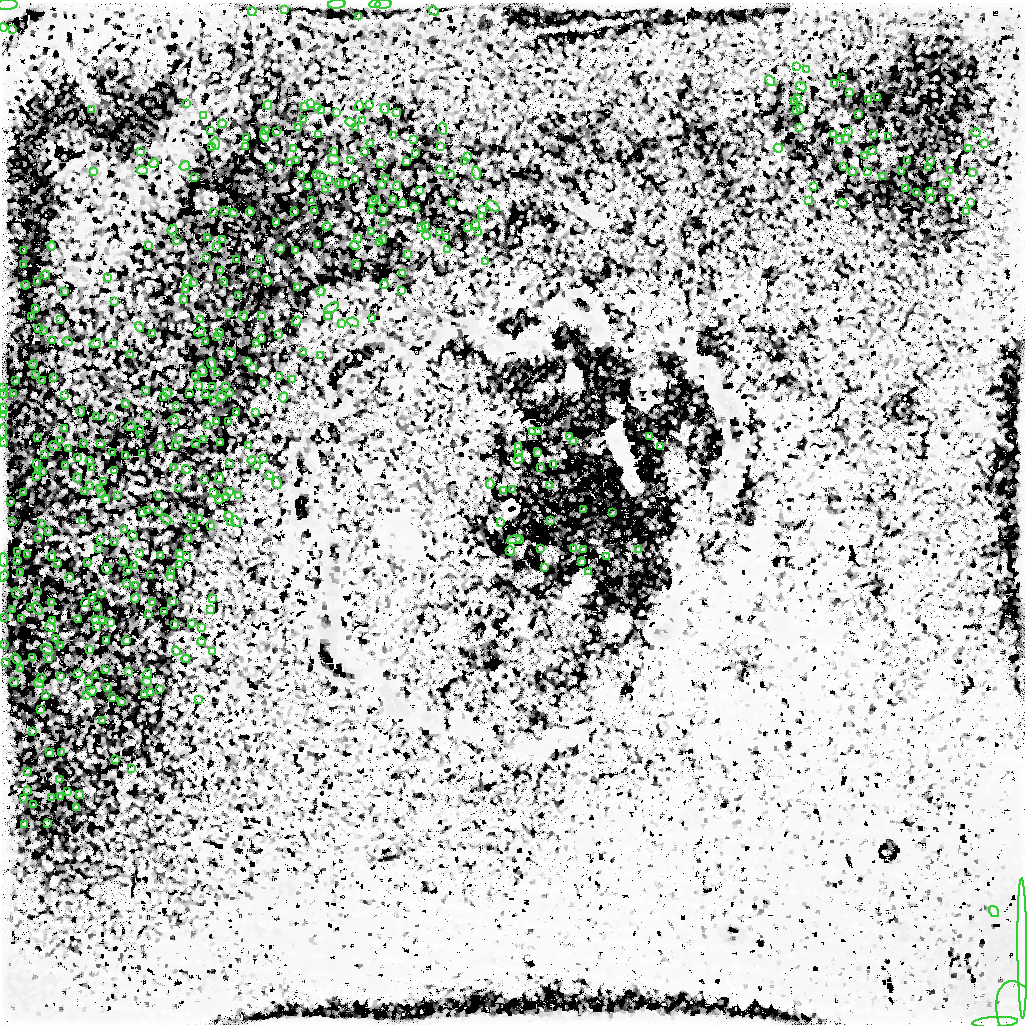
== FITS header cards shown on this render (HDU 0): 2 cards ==
NAXIS1  =                 1023
NAXIS2  =                 1022

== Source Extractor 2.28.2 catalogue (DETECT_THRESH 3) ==
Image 1023 x 1022 px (HDU 0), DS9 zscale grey, 1 PNG px = 1 image px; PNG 1027 x 1026 px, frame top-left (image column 1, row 1022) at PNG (2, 3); each listed source drawn as its Kron ellipse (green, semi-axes under 4 px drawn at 4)
Background -2930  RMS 920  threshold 2770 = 3 sigma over >= 5 px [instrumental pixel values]
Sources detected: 1651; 1075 with non-positive FLUX_AUTO (blend fragments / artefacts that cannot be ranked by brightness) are neither listed nor drawn; of the other 576, the 500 brightest by FLUX_AUTO listed and drawn (76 fainter detections omitted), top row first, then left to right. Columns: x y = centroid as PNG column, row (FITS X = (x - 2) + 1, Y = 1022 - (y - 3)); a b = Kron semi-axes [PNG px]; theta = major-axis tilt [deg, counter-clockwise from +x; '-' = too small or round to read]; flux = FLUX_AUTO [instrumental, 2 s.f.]
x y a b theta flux
337 4 9 2 4 1.3e+05
375 4 6 3 5 1.2e+05
383 4 8 3 5 1.7e+05
7 5 10 5 4 2.9e+05
284 10 4 2 - 7.3e+04
252 11 4 2 - 4.0e+04
434 11 5 2 - 4.9e+04
359 16 3 2 - 3.9e+04
3 27 4 2 - 6.9e+04
12 30 3 2 - 4.0e+04
797 67 3 2 - 4.7e+04
807 70 3 2 - 4.5e+04
843 78 3 2 - 7.4e+04
770 81 6 2 -61 5.7e+04
835 83 3 3 - 1.1e+05
801 87 6 2 -23 6.3e+04
850 93 2 2 - 6.4e+04
878 97 3 2 - 9.2e+04
797 99 4 2 - 5.6e+04
869 100 4 2 - 1.1e+05
794 102 3 2 - 4.6e+04
187 103 3 2 - 5.0e+04
311 103 4 2 - 6.0e+04
268 105 4 2 - 7.6e+04
369 105 4 2 - 3.9e+04
305 106 3 2 - 4.9e+04
359 106 5 2 - 8.1e+04
317 107 4 2 - 7.2e+04
801 108 3 2 - 5.4e+04
385 109 5 2 - 5.1e+04
92 110 3 2 - 5.8e+04
796 110 3 2 - 4.8e+04
321 111 4 2 - 8.4e+04
337 112 4 2 - 7.0e+04
397 112 4 2 - 7.2e+04
859 114 4 2 - 1.4e+05
203 115 3 2 - 6.6e+04
304 120 4 2 - 9.2e+04
363 121 3 2 - 9.5e+04
351 122 5 3 - 8.5e+04
222 124 4 2 - 4.2e+04
298 128 3 2 - 8.4e+04
356 128 3 3 - 4.6e+04
799 128 3 2 - 5.5e+04
443 129 6 2 -77 5.1e+04
211 130 3 3 - 7.5e+04
266 130 3 2 - 5.0e+04
849 131 4 2 - 1.0e+05
276 132 3 2 - 7.1e+04
976 133 4 2 - 5.9e+04
833 134 4 3 - 1.0e+05
873 134 2 2 - 8.6e+04
319 135 3 2 - 8.3e+04
264 136 6 2 -65 8.1e+04
393 136 3 2 - 9.3e+04
889 136 2 2 - 2.2e+05
246 138 3 2 - 8.1e+04
846 138 3 2 - 1.5e+05
413 139 3 2 - 3.9e+04
840 139 3 3 - 7.4e+04
370 143 3 2 - 5.7e+04
216 144 6 2 -77 1.1e+05
985 144 3 2 - 4.7e+04
211 146 3 2 - 5.3e+04
246 146 3 2 - 7.8e+04
440 147 3 2 - 9.3e+04
294 148 3 2 - 8.3e+04
778 148 5 4 - 5.9e+04
968 149 4 3 - 6.1e+04
872 150 3 2 - 2.4e+05
365 151 3 2 - 8.0e+04
141 152 4 2 - 7.2e+04
334 152 3 2 - 1.2e+05
415 153 4 2 - 8.1e+04
865 155 4 2 - 1.2e+05
467 157 3 2 - 8.2e+04
334 159 6 2 -11 1.3e+05
297 160 2 2 - 7.5e+04
351 160 3 2 - 4.3e+04
406 161 4 3 - 7.6e+04
907 161 3 2 - 8.8e+04
930 161 3 2 - 1.7e+05
465 162 3 2 - 9.9e+04
154 163 5 3 - 4.9e+04
290 163 3 2 - 1.4e+05
380 164 3 2 - 1.2e+05
185 166 5 2 - 7.3e+04
270 167 4 2 - 7.0e+04
843 167 3 2 - 7.9e+04
928 167 3 2 - 7.3e+04
439 169 3 2 - 1.0e+05
142 170 5 2 - 8.6e+04
853 171 3 2 - 1.6e+05
951 171 4 3 - 8.0e+04
93 172 3 2 - 5.9e+04
867 172 3 2 - 1.4e+05
901 172 3 2 - 1.5e+05
477 173 7 2 -77 4.7e+04
973 173 3 3 - 1.0e+05
450 174 3 2 - 7.5e+04
301 175 2 2 - 1.4e+05
317 175 4 2 - 1.1e+05
321 176 3 2 - 6.0e+04
882 177 3 2 - 1.0e+05
194 178 3 2 - 6.7e+04
329 179 4 2 - 1.3e+05
355 179 3 2 - 5.4e+04
386 179 2 2 - 6.3e+04
946 183 5 2 - 1.6e+05
340 184 4 2 - 3.8e+04
345 184 4 3 - 5.7e+04
381 184 3 2 - 8.7e+04
308 186 4 3 - 6.9e+04
397 186 4 2 - 1.7e+05
813 186 3 2 - 5.0e+04
905 188 4 2 - 1.0e+05
325 190 3 2 - 4.3e+04
419 190 3 3 - 7.5e+04
930 191 3 3 - 4.7e+04
917 192 2 2 - 7.9e+04
931 199 2 2 - 9.0e+04
950 199 3 3 - 5.2e+04
376 200 4 2 - 1.2e+05
393 200 4 3 - 8.2e+04
312 201 3 2 - 1.2e+05
808 201 3 2 - 3.7e+04
372 202 4 2 - 8.5e+04
452 202 4 3 - 1.3e+05
843 203 5 2 - 4.4e+04
970 203 4 2 - 3.7e+04
402 204 5 3 - 8.4e+04
493 206 7 2 -36 7.4e+04
415 207 4 2 - 1.3e+05
384 208 3 2 - 1.2e+05
372 210 2 2 - 9.5e+04
483 210 3 2 - 9.7e+04
226 211 3 2 - 8.4e+04
295 211 2 2 - 8.9e+04
314 211 3 2 - 1.3e+05
250 212 4 2 - 1.0e+05
966 212 4 2 - 6.0e+04
213 213 3 2 - 1.1e+05
233 213 3 3 - 1.1e+05
481 216 3 2 - 6.8e+04
276 222 3 2 - 1.5e+05
383 223 2 2 - 1.1e+05
475 225 3 2 - 1.0e+05
327 226 4 2 - 1.0e+05
426 226 3 2 - 9.1e+04
421 227 4 2 - 6.5e+04
468 228 3 2 - 1.0e+05
172 229 5 2 - 5.4e+04
371 231 3 2 - 1.3e+05
479 232 4 2 - 8.4e+04
439 233 3 2 - 7.1e+04
426 236 4 3 - 3.8e+04
447 237 3 2 - 7.5e+04
208 238 3 2 - 2.0e+05
358 238 4 2 - 9.9e+04
223 239 3 2 - 4.6e+04
383 240 4 2 - 4.3e+04
176 241 2 2 - 1.1e+05
379 243 3 2 - 8.7e+04
318 244 3 2 - 1.2e+05
148 245 3 2 - 7.9e+04
52 246 4 3 - 1.2e+05
355 246 5 3 - 5.5e+04
217 247 4 2 - 1.6e+05
280 248 4 2 - 8.9e+04
448 249 4 2 - 5.1e+04
296 250 3 2 - 1.7e+05
24 251 2 2 - 1.2e+05
408 254 3 2 - 8.9e+04
206 258 3 2 - 1.2e+05
237 260 3 2 - 2.8e+05
261 260 4 2 - 1.3e+05
486 262 4 2 - 3.7e+04
24 265 3 2 - 1.6e+05
357 265 3 2 - 1.2e+05
220 271 3 3 - 1.4e+05
403 273 3 2 - 4.7e+04
254 274 3 2 - 6.5e+04
46 275 4 3 - 6.8e+04
107 277 2 2 - 1.2e+05
267 280 4 3 - 1.7e+05
187 281 6 2 70 9.3e+04
38 282 4 2 - 1.8e+05
194 283 2 2 - 6.9e+04
224 283 3 2 - 2.2e+05
384 284 5 2 - 6.1e+04
25 285 4 2 - 1.4e+05
298 288 4 2 - 1.2e+05
185 290 3 2 - 1.1e+05
402 290 3 2 - 6.3e+04
321 291 4 2 - 1.4e+05
65 292 3 2 - 1.0e+05
239 296 2 2 - 1.2e+05
184 300 4 3 - 6.9e+04
114 301 3 2 - 8.9e+04
36 308 3 2 - 2.5e+05
331 308 8 3 30 1.0e+05
230 313 3 3 - 1.6e+05
327 315 3 3 - 8.6e+04
244 316 4 2 - 1.5e+05
262 316 4 2 - 1.4e+05
31 317 3 2 - 1.4e+05
372 318 3 2 - 1.0e+05
61 319 3 2 - 2.3e+05
201 320 4 3 - 8.1e+04
297 321 5 2 - 1.3e+05
353 322 6 2 -24 3.9e+04
342 323 3 2 - 7.3e+04
140 327 5 2 - 1.2e+05
38 329 4 2 - 2.3e+05
43 330 3 2 - 7.8e+04
200 332 6 2 25 6.0e+04
219 332 4 2 - 4.4e+04
153 334 3 2 - 1.3e+05
279 334 3 2 - 6.6e+04
218 337 3 2 - 1.4e+05
261 338 3 2 - 2.3e+05
52 340 4 2 - 1.8e+05
206 341 3 2 - 1.4e+05
68 342 5 2 - 4.5e+04
95 343 6 2 15 2.1e+05
114 343 4 3 - 1.7e+05
256 343 3 2 - 7.6e+04
231 353 5 2 - 5.9e+04
303 353 3 2 - 5.9e+04
131 355 3 2 - 1.1e+05
321 356 3 2 - 6.2e+04
248 361 3 3 - 2.0e+05
211 363 5 3 - 1.8e+05
33 364 4 2 - 5.9e+04
253 368 4 3 - 4.8e+04
203 371 5 3 - 7.0e+04
218 373 3 3 - 1.3e+05
35 375 3 2 - 9.1e+04
195 376 3 2 - 2.5e+05
279 376 3 2 - 9.5e+04
54 377 2 2 - 1.3e+05
42 380 3 2 - 8.5e+04
292 380 4 2 - 8.1e+04
16 381 4 2 - 4.4e+04
265 383 3 2 - 1.4e+05
198 385 3 3 - 9.4e+04
212 387 2 2 - 1.2e+05
226 387 4 2 - 9.3e+04
3 388 3 2 - 4.9e+04
146 391 4 3 - 4.2e+04
168 393 5 3 - 2.2e+05
229 393 2 2 - 1.0e+05
3 394 5 2 - 1.3e+05
13 394 3 2 - 9.7e+04
189 394 3 2 - 4.0e+05
65 395 3 2 - 3.5e+05
206 395 2 2 - 1.6e+05
163 397 3 2 - 1.7e+05
222 397 5 2 - 9.5e+04
283 397 5 2 - 1.1e+05
214 401 2 2 - 6.7e+04
125 403 4 2 - 1.2e+05
177 406 3 2 - 7.7e+04
3 409 5 3 - 1.0e+06
81 412 5 3 - 1.5e+05
255 412 3 2 - 6.4e+04
236 413 3 2 - 1.4e+05
3 415 4 2 - 4.1e+05
147 415 3 3 - 1.4e+05
97 416 3 2 - 1.9e+05
111 417 3 3 - 3.7e+05
174 420 4 2 - 1.1e+05
229 421 3 2 - 1.4e+05
216 422 4 2 - 1.3e+05
208 425 4 2 - 1.1e+05
130 427 5 2 - 1.6e+05
64 428 3 3 - 3.6e+05
140 429 2 2 - 2.7e+05
3 431 7 2 84 1.8e+05
538 431 3 2 - 7.2e+04
532 432 4 2 - 3.9e+04
141 435 3 2 - 3.2e+05
37 437 3 2 - 8.9e+04
570 437 3 2 - 1.3e+05
649 437 3 2 - 9.6e+04
179 438 3 2 - 7.4e+04
204 439 3 2 - 1.2e+05
60 440 4 3 - 1.8e+05
574 441 3 3 - 1.6e+05
3 443 4 2 - 2.1e+05
83 443 3 2 - 8.2e+04
220 443 3 2 - 1.3e+05
101 444 4 2 - 3.0e+05
196 444 3 2 - 1.2e+05
176 445 3 2 - 1.8e+05
55 446 6 2 -24 4.5e+04
160 446 4 2 - 2.0e+05
249 446 4 2 - 1.5e+05
518 446 3 2 - 5.6e+04
660 447 3 2 - 4.3e+04
68 449 4 2 - 2.4e+05
113 452 3 2 - 1.8e+05
518 452 3 2 - 9.7e+04
537 453 2 2 - 1.2e+05
45 454 3 2 - 3.0e+05
142 454 3 3 - 9.3e+04
125 455 3 2 - 3.1e+05
77 458 3 2 - 2.9e+05
263 458 3 2 - 1.0e+05
518 459 5 2 - 4.8e+04
252 460 4 2 - 6.2e+04
90 461 4 2 - 3.1e+05
36 463 3 2 - 3.4e+05
229 463 3 2 - 5.7e+04
66 465 2 2 - 1.6e+05
553 465 4 2 - 1.5e+05
256 466 4 2 - 1.1e+05
92 468 3 2 - 2.1e+05
173 468 3 2 - 1.3e+05
541 468 3 2 - 1.7e+05
186 469 4 3 - 8.7e+04
38 470 2 2 - 1.6e+05
43 471 3 2 - 5.7e+04
115 471 3 2 - 4.2e+04
36 476 2 2 - 2.9e+05
269 476 3 2 - 7.1e+04
77 478 4 2 - 2.0e+05
219 478 5 2 - 2.4e+05
204 479 3 2 - 8.3e+04
104 482 4 2 - 9.2e+04
277 483 6 2 -68 4.8e+04
490 484 4 2 - 4.1e+04
89 485 3 3 - 2.1e+05
549 486 3 2 - 1.8e+05
100 488 4 2 - 6.3e+04
179 489 3 2 - 9.8e+04
504 490 4 3 - 1.4e+05
513 490 3 2 - 1.5e+05
229 491 4 2 - 1.0e+05
23 492 3 2 - 1.6e+05
85 492 3 2 - 1.2e+05
214 493 3 2 - 1.4e+05
101 494 3 2 - 7.6e+04
238 495 4 3 - 1.1e+05
117 496 3 2 - 1.3e+05
159 496 4 3 - 4.4e+04
225 497 3 2 - 1.5e+05
106 499 4 4 - 7.3e+04
219 500 4 2 - 1.8e+05
11 502 3 2 - 2.6e+05
583 509 2 2 - 8.0e+04
148 510 3 2 - 1.2e+05
142 512 4 3 - 1.7e+05
159 512 4 3 - 2.1e+05
613 513 3 2 - 8.2e+04
228 516 4 2 - 1.0e+05
190 518 3 2 - 1.2e+05
200 518 3 2 - 1.0e+05
166 519 6 2 -42 5.2e+04
12 521 3 2 - 1.2e+05
82 521 4 3 - 1.0e+05
550 521 3 2 - 1.9e+05
230 522 3 2 - 8.0e+04
236 522 6 2 -52 4.0e+04
42 523 3 2 - 7.5e+04
500 523 3 2 - 8.4e+04
211 525 3 2 - 7.8e+04
195 526 3 2 - 1.1e+05
124 530 4 3 - 1.8e+05
49 531 4 2 - 1.1e+05
133 535 5 2 - 1.7e+05
38 538 4 3 - 8.3e+04
189 538 3 2 - 8.6e+04
101 539 3 2 - 3.4e+05
520 539 3 2 - 8.4e+04
514 540 7 2 12 8.3e+04
115 542 3 2 - 1.4e+05
99 548 3 3 - 2.4e+05
540 548 3 2 - 6.1e+04
574 549 2 2 - 1.7e+05
583 549 3 2 - 2.4e+05
639 549 2 2 - 9.0e+04
18 551 3 2 - 1.1e+05
510 551 4 2 - 5.8e+04
179 553 2 2 - 1.1e+05
28 554 4 2 - 2.1e+05
139 554 3 2 - 1.7e+05
160 555 3 2 - 6.9e+04
52 556 5 2 - 1.5e+05
186 557 4 2 - 6.6e+04
607 557 3 2 - 7.2e+04
3 560 7 4 -84 7.7e+05
18 560 3 2 - 2.5e+05
88 562 2 2 - 8.4e+04
123 562 2 2 - 9.1e+04
582 562 4 2 - 1.4e+05
58 563 3 2 - 2.6e+05
179 565 4 2 - 8.3e+04
135 566 3 2 - 1.1e+05
544 567 3 3 - 8.0e+04
106 569 5 2 - 2.9e+05
128 571 3 2 - 1.8e+05
20 572 3 2 - 9.7e+04
171 572 3 2 - 1.0e+05
589 572 3 2 - 5.7e+04
4 576 6 3 54 2.4e+05
150 576 2 2 - 1.3e+05
170 576 2 2 - 6.9e+04
70 577 4 2 - 2.9e+05
126 584 3 2 - 1.1e+05
135 586 3 2 - 6.3e+04
38 592 2 2 - 1.2e+05
17 593 6 2 -43 8.4e+04
102 593 3 2 - 7.6e+04
92 598 3 3 - 1.9e+05
135 598 4 2 - 1.1e+05
213 599 3 2 - 3.7e+04
52 602 3 3 - 2.0e+05
85 602 4 2 - 1.6e+05
173 602 4 2 - 5.2e+04
153 603 3 3 - 1.2e+05
98 607 3 3 - 7.4e+04
30 608 3 2 - 8.7e+04
12 609 4 2 - 9.2e+04
38 609 6 2 -53 1.7e+05
211 609 3 2 - 5.8e+04
164 612 3 2 - 9.9e+04
148 615 2 2 - 1.4e+05
3 617 4 2 - 1.7e+05
22 619 3 2 - 6.7e+04
78 619 3 2 - 1.6e+05
95 620 4 3 - 7.9e+04
52 621 3 2 - 1.3e+05
103 621 3 2 - 1.4e+05
111 622 4 3 - 7.3e+04
191 624 3 2 - 9.4e+04
175 625 3 2 - 1.1e+05
50 627 6 3 -29 8.3e+04
97 627 3 2 - 1.9e+05
201 627 3 2 - 5.7e+04
55 639 2 2 - 1.1e+05
106 640 4 2 - 5.1e+04
126 641 4 3 - 4.3e+04
201 642 4 2 - 1.2e+05
3 645 3 2 - 1.9e+05
61 646 4 2 - 1.4e+05
47 649 6 2 -24 1.2e+05
90 649 3 2 - 1.9e+05
176 651 4 3 - 1.5e+05
213 651 4 3 - 6.7e+04
32 657 4 2 - 1.2e+05
17 659 6 2 -54 5.2e+04
49 659 4 3 - 1.5e+05
186 659 4 3 - 9.2e+04
6 663 3 2 - 3.8e+05
21 668 3 2 - 1.6e+05
105 669 2 2 - 6.4e+04
129 671 3 2 - 2.3e+05
78 674 5 2 - 6.1e+04
147 674 5 2 - 3.3e+05
95 675 2 2 - 1.1e+05
60 676 3 2 - 2.6e+05
41 678 4 2 - 6.6e+04
88 681 4 2 - 9.4e+04
147 681 5 3 - 1.2e+05
15 682 3 2 - 2.6e+05
39 683 5 2 - 7.1e+04
107 688 4 2 - 6.2e+04
160 689 4 2 - 1.7e+05
92 691 5 2 - 1.3e+05
151 692 3 2 - 1.0e+05
144 695 3 2 - 1.5e+05
45 696 3 2 - 3.0e+05
87 696 3 2 - 1.5e+05
113 698 3 2 - 2.2e+05
199 699 3 2 - 5.0e+04
122 702 3 2 - 9.5e+04
41 710 4 3 - 3.0e+05
102 720 4 2 - 5.4e+04
33 731 3 2 - 8.2e+04
62 752 3 2 - 9.5e+04
49 753 4 2 - 1.4e+05
116 760 3 2 - 7.9e+04
132 769 4 2 - 3.8e+04
28 771 4 2 - 1.5e+05
59 780 3 2 - 1.2e+05
27 790 4 2 - 2.1e+05
68 792 3 2 - 5.9e+04
79 794 3 2 - 8.4e+04
61 797 3 2 - 4.6e+04
23 798 4 2 - 2.2e+05
52 798 3 2 - 7.7e+04
34 805 3 2 - 8.2e+04
77 808 3 3 - 9.5e+04
47 823 3 2 - 9.0e+04
24 824 3 2 - 2.0e+05
994 911 6 2 -57 6.8e+04
1022 949 70 5 -90 2.6e+06
1019 1017 37 21 -74 1.1e+06
995 1022 23 5 3 6.0e+05
At the frame edge (FLAGS 8, measured only in part): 17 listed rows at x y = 375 4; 383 4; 7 5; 3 27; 3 388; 3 394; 3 409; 3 415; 3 431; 3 443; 3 560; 4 576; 3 617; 3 645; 1022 949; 1019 1017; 995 1022
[76 fainter detections neither listed nor drawn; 1075 non-positive-flux detections neither listed nor drawn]